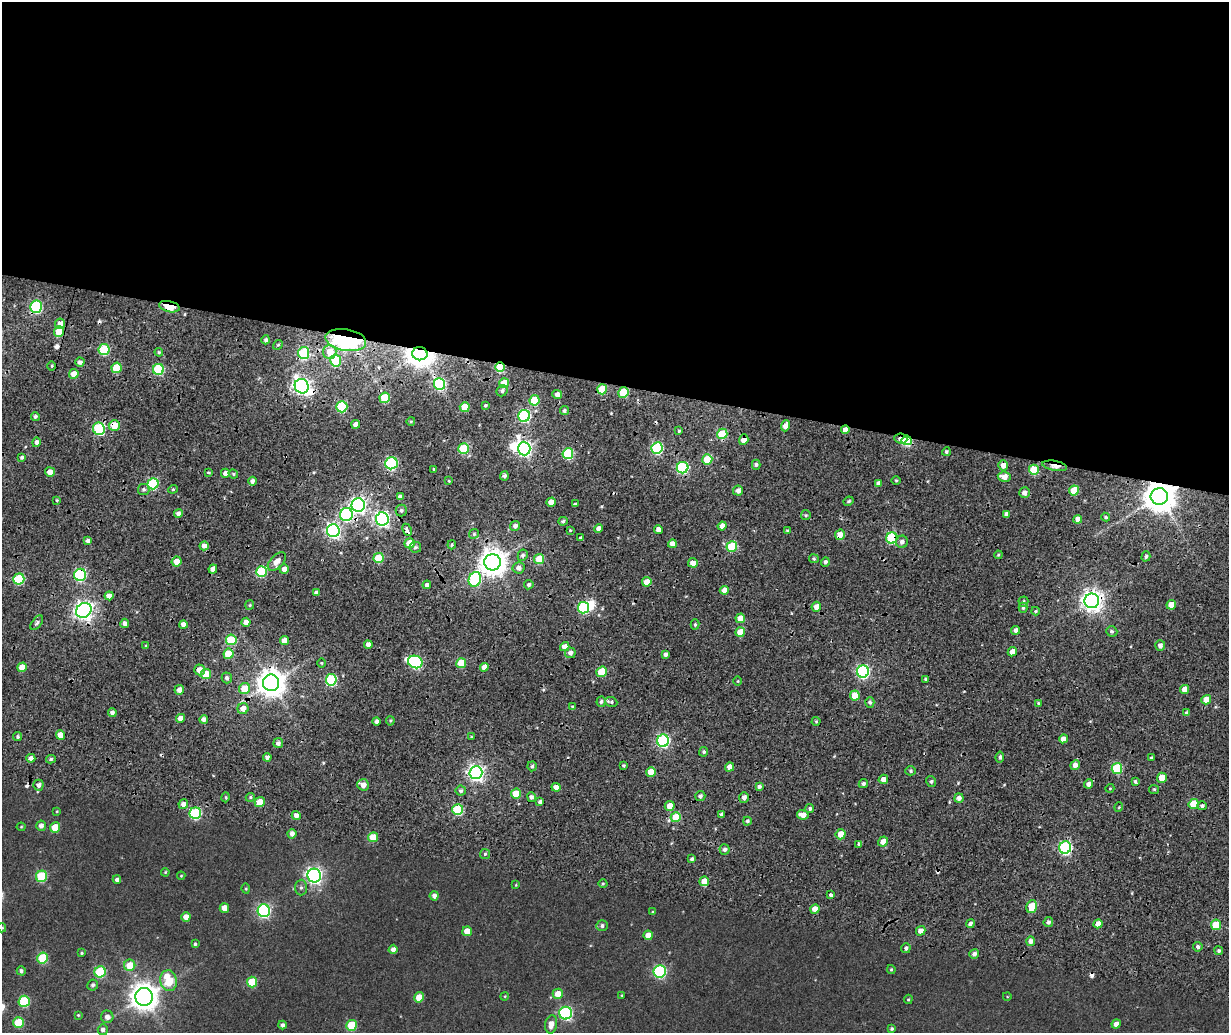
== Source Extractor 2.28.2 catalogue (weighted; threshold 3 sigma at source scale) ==
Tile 3 of 4 x 3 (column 3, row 1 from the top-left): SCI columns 2574-3800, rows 2455-3485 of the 5147 x 3851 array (HDU 1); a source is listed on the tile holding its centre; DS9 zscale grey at full resolution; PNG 1231 x 1035 px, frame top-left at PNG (2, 2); each listed source drawn as its Kron ellipse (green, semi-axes under 4 px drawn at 4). Shown black and unused: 37% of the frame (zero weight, under 2 of 4 exposures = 9% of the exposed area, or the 3 px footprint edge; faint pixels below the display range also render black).
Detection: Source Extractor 2.28.2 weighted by HDU 2 'WHT'; one run over the whole footprint, this tile lists its part. Background 0.0816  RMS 0.044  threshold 0.198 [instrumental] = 3 sigma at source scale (4.5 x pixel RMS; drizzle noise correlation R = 1.50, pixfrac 1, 0.0396/0.0396 arcsec/px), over >= 5 px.
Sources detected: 337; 3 inside a brighter object's white glare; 8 cosmic-ray / hot-pixel residue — neither listed nor drawn; the other 326 listed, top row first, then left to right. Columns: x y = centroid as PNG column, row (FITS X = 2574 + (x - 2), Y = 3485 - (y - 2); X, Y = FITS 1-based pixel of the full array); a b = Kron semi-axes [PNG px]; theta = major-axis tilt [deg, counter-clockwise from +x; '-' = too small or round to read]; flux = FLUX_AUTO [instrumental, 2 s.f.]
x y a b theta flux
36 307 6 6 - 490
169 307 10 5 -12 97
60 324 5 5 - 38
59 331 5 5 - 98
266 340 4 4 - 9.7
346 340 20 11 -9 660
278 345 5 4 - 6.1
104 350 5 5 - 250
159 352 4 4 - 5.8
330 352 7 6 - 73
304 353 6 5 - 270
420 354 7 6 - 4400
336 361 6 5 - 190
80 362 4 4 - 15
52 366 5 3 - 4.1
500 367 5 4 - 220
116 368 5 5 - 140
158 369 5 5 - 320
74 374 5 4 - 43
504 383 5 5 - 110
439 384 6 5 - 410
302 386 7 7 - 1400
602 389 5 5 - 130
502 391 6 5 - 10
623 392 5 5 - 170
557 394 5 4 - 22
385 398 5 5 - 150
534 400 5 5 - 130
485 405 3 3 - 5.7
342 407 6 5 - 300
465 407 5 5 - 100
564 411 4 4 - 6.7
35 416 4 4 - 8.4
524 416 6 6 - 520
411 421 4 3 - 4
356 424 4 4 - 19
114 425 5 5 - 59
785 426 5 4 - 27
99 429 6 6 - 350
845 430 4 4 - 30
679 431 3 3 - 4.5
722 434 5 5 - 160
901 439 6 5 - 52
744 440 5 4 - 38
907 440 5 4 - 320
36 442 5 4 - 13
657 448 6 5 - 410
463 449 5 5 - 220
524 449 7 6 - 1200
946 452 4 4 - 6.5
568 454 5 5 - 270
22 457 3 3 - 8.2
707 459 5 5 - 120
391 463 6 6 - 490
756 465 5 4 - 9.1
1003 465 5 4 - 27
1055 466 12 5 -10 33
683 468 6 5 - 430
434 469 4 3 - 4.6
1034 470 5 5 - 140
50 472 5 4 - 31
209 473 4 2 - 4.7
225 473 4 4 - 20
233 474 5 4 - 5.8
504 476 4 4 - 11
1004 477 6 5 - 32
896 480 5 3 - 4.4
252 481 4 4 - 16
449 481 4 3 - 3.1
878 483 4 4 - 15
153 484 5 5 - 300
144 489 5 5 - 8.4
173 489 4 4 - 5.3
1074 490 5 5 - 98
738 491 5 5 - 19
1024 493 5 5 - 22
1159 496 8 8 - 7700
400 497 4 4 - 14
57 500 4 3 - 5.4
849 501 5 3 - 5.5
551 502 5 4 - 37
575 504 3 3 - 5.7
358 505 7 6 - 1200
401 511 6 5 - 10
178 513 4 4 - 15
1007 514 4 4 - 17
346 515 6 6 - 530
806 515 5 5 - 5.3
1106 517 4 3 - 5.8
382 519 6 6 - 1100
1078 519 4 4 - 32
563 521 5 4 - 8.8
515 526 5 4 - 17
722 526 4 4 - 29
599 528 4 4 - 21
407 530 6 3 -64 100
570 530 4 3 - 4.1
658 530 4 4 - 22
333 531 6 6 - 910
787 531 4 3 - 5.7
474 534 5 4 - 6.2
840 535 5 5 - 39
580 538 4 3 - 6.6
892 538 6 5 - 340
88 541 4 4 - 16
902 542 6 6 - 16
410 543 5 5 - 89
672 544 4 4 - 29
452 545 4 3 - 5.7
204 546 4 4 - 23
415 547 6 5 - 8.5
732 547 5 5 - 200
523 555 6 5 - 9.3
998 555 4 3 - 4.9
1146 556 5 4 - 7.7
379 558 5 5 - 140
539 559 5 5 - 110
814 559 5 4 - 5.3
177 561 5 5 - 41
277 562 11 6 46 36
493 562 8 8 - 4800
825 562 5 4 - 9.7
693 563 5 5 - 29
518 568 6 5 - 20
213 569 5 4 - 26
284 569 5 4 - 24
261 572 5 5 - 270
80 575 6 6 - 450
19 579 5 5 - 280
475 579 7 6 - 370
647 582 5 4 - 39
427 585 4 4 - 13
529 585 5 4 - 11
724 590 5 4 - 33
316 592 4 3 - 11
109 596 4 4 - 20
1092 601 7 7 - 2700
1023 602 5 5 - 7.3
250 605 5 4 - 4.7
1171 605 5 4 - 53
816 607 5 5 - 34
583 608 5 5 - 390
1023 608 5 4 - 6.7
84 610 8 7 - 1800
1035 611 4 4 - 5
740 618 5 4 - 57
246 622 4 4 - 33
37 623 8 4 53 9.1
125 623 5 4 - 17
183 624 4 4 - 22
695 624 5 4 - 7.1
1016 630 4 4 - 18
1112 631 6 5 - 7.7
740 632 5 4 - 60
231 640 5 5 - 190
285 640 4 4 - 36
368 645 4 4 - 19
1160 645 5 5 - 17
146 646 4 3 - 6.5
565 647 5 4 - 35
1012 652 5 4 - 27
570 653 5 5 - 16
228 654 5 5 - 110
665 654 3 3 - 12
415 662 7 6 - 580
321 663 5 3 - 3.9
461 663 5 5 - 110
22 667 5 4 - 51
484 667 4 4 - 38
200 670 5 5 - 38
602 672 5 5 - 120
863 672 6 6 - 650
206 674 5 5 - 74
227 678 5 5 - 9.8
926 679 4 3 - 5.9
331 680 5 5 - 330
738 681 4 3 - 3.5
271 683 8 8 - 5100
244 689 6 5 - 88
1185 689 4 4 - 36
179 690 5 4 - 26
855 696 5 5 - 69
1206 700 5 4 - 48
601 702 5 4 - 8.6
611 702 6 5 - 7.9
870 702 5 4 - 9.5
1038 703 4 3 - 5
572 707 4 3 - 6.2
243 709 5 5 - 33
112 713 4 4 - 14
1187 713 4 4 - 9.5
181 718 4 4 - 34
204 719 4 4 - 19
376 721 4 3 - 14
390 721 4 4 - 5.1
816 721 4 4 - 4.8
60 735 4 4 - 49
18 737 4 4 - 7
471 737 3 3 - 3.8
1063 739 4 4 - 28
663 741 6 6 - 620
278 743 5 5 - 14
704 752 5 4 - 7.3
267 757 4 4 - 14
1000 757 5 4 - 11
31 758 4 4 - 20
1151 758 4 3 - 4.7
51 759 5 4 - 7.4
1075 765 5 4 - 20
532 766 5 4 - 7
624 766 3 3 - 5.3
730 767 4 4 - 29
1117 768 5 5 - 240
911 771 5 4 - 6.5
651 772 5 4 - 75
476 773 6 6 - 1300
1162 778 5 5 - 72
883 779 5 4 - 25
931 781 5 4 - 8.3
1135 781 4 3 - 6.4
863 783 5 4 - 11
1088 784 4 4 - 19
38 785 5 5 - 16
363 785 6 5 - 28
759 786 4 3 - 9.9
556 787 4 4 - 30
1110 788 4 3 - 3.6
1154 789 5 4 - 5.4
461 791 5 5 - 10
516 794 5 5 - 95
700 796 5 5 - 9.2
226 797 5 3 - 4.5
250 797 5 4 - 5.8
531 797 5 4 - 11
744 798 5 4 - 18
959 798 5 4 - 16
260 802 5 4 - 66
540 802 4 4 - 15
183 804 5 4 - 19
1194 804 5 5 - 100
670 806 5 5 - 37
1202 806 4 4 - 9.8
1119 807 5 3 - 3.3
458 809 5 5 - 250
810 809 4 4 - 9.8
57 811 3 2 - 2.7
195 813 6 5 - 390
296 815 4 4 - 20
721 815 4 3 - 8.2
803 815 6 4 -10 34
676 817 5 5 - 110
747 821 4 4 - 7.6
41 826 5 5 - 17
21 827 4 4 - 3.6
55 827 5 5 - 81
292 834 5 4 - 19
841 834 5 5 - 48
373 837 5 5 - 83
883 842 5 5 - 36
859 844 3 3 - 36
1065 848 6 6 - 590
725 849 5 5 - 12
485 854 5 5 - 7.4
692 859 4 3 - 7.8
165 872 4 3 - 3.4
42 876 6 5 - 260
181 876 4 4 - 3.6
314 876 7 7 - 1200
117 879 4 4 - 12
704 881 5 5 - 48
603 884 4 3 - 3.9
516 885 3 3 - 2.9
301 888 8 6 88 9.7
246 889 5 4 - 4.8
831 895 3 3 - 20
434 896 5 4 - 16
1032 906 6 5 - 100
224 908 5 4 - 31
815 909 4 4 - 40
264 911 6 6 - 610
653 912 4 3 - 3.7
186 917 4 4 - 32
1048 922 5 5 - 13
970 924 4 4 - 12
1098 924 5 4 - 33
1216 925 5 5 - 110
602 926 6 5 - 10
2 928 5 4 - 4
467 931 5 5 - 46
921 931 5 4 - 22
648 935 5 4 - 31
1030 941 5 4 - 15
195 944 4 3 - 5.9
1198 947 5 4 - 10
906 948 5 4 - 9.6
393 949 5 4 - 16
1219 951 4 4 - 7.8
82 953 3 3 - 4.1
974 954 5 4 - 13
43 958 5 5 - 200
130 965 6 5 - 70
891 969 4 3 - 4.5
21 971 5 4 - 9
660 971 6 6 - 510
100 972 6 5 - 240
169 981 10 8 -77 160
252 982 5 5 - 160
93 985 6 5 - 9.3
558 994 5 5 - 46
622 995 4 3 - 3.5
505 996 4 3 - 3.1
1007 996 4 3 - 2.6
144 997 9 9 - 4800
419 997 5 5 - 61
908 999 4 4 - 4.1
24 1001 5 5 - 260
566 1013 6 6 - 590
78 1015 4 4 - 3.9
107 1017 6 6 - 22
18 1022 5 5 - 150
551 1024 9 6 80 32
1116 1024 4 4 - 21
282 1025 4 4 - 10
351 1025 5 5 - 160
892 1029 4 4 - 6.2
103 1030 5 5 - 13
Overlapping masked pixels (flux is a lower limit): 24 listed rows (the first 20) at x y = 36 307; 169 307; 346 340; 304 353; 420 354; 500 367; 623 392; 114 425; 845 430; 901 439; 744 440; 907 440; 524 449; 1055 466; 1159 496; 346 515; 407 530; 333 531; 840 535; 892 538
Isophote crosses this tile's border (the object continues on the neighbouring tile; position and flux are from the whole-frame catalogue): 1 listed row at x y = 2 928